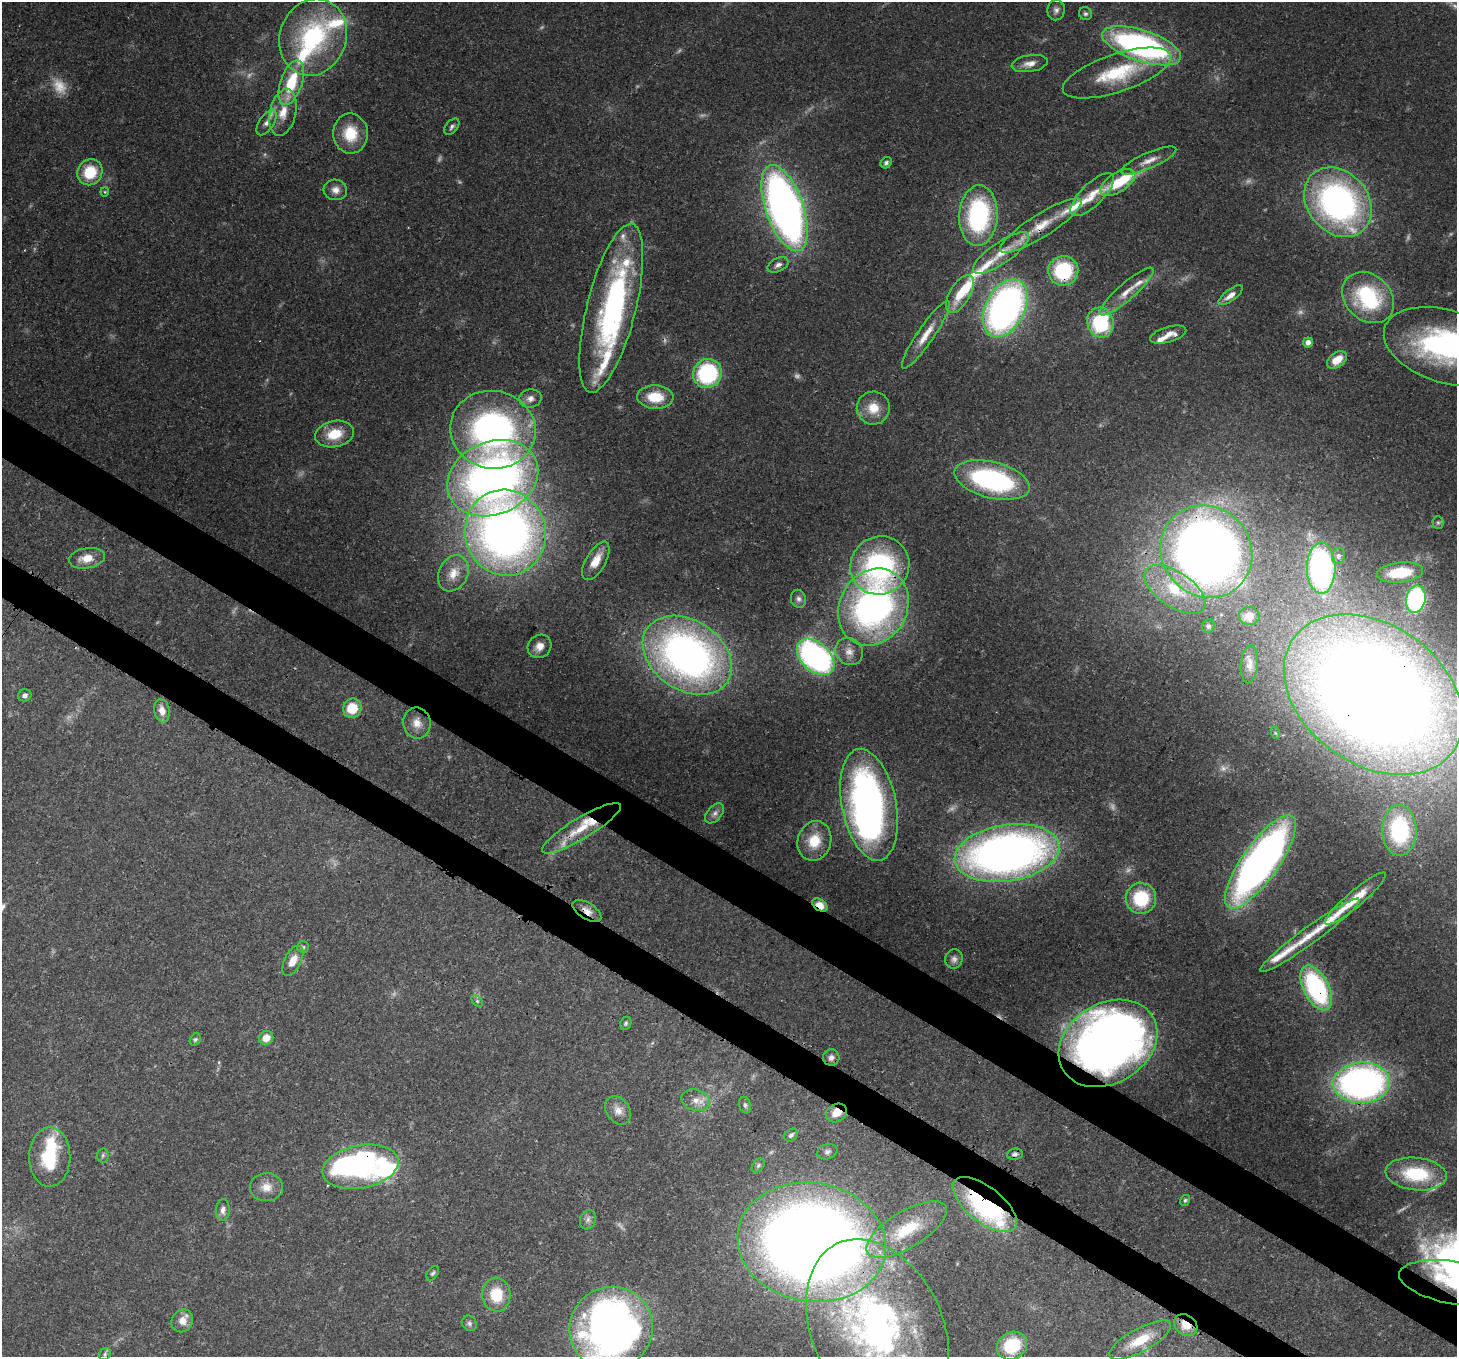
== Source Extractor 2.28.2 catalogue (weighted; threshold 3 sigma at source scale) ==
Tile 6 of 4 x 4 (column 2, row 2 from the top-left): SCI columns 1537-2991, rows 3070-4424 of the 5972 x 6065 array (HDU 1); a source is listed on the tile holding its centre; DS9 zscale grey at full resolution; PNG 1459 x 1359 px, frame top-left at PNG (2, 2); each listed source drawn as its Kron ellipse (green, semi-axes under 4 px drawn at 4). Shown black and unused: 6% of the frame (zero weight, under 3 of 4 exposures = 8% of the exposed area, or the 3 px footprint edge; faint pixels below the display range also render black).
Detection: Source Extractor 2.28.2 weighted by HDU 2 'WHT'; one run over the whole footprint, this tile lists its part. Background 0.0538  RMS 0.0028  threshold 0.0127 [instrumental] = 3 sigma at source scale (4.5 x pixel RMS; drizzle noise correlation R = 1.50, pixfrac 1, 0.0396/0.0396 arcsec/px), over >= 5 px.
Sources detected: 171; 18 too faint to see at this stretch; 10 inside a brighter object's white glare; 2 long thin detections or spike segments (spike, bleed or trail) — neither listed nor drawn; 16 inside a brighter listed object's ellipse — not listed separately; the other 125 listed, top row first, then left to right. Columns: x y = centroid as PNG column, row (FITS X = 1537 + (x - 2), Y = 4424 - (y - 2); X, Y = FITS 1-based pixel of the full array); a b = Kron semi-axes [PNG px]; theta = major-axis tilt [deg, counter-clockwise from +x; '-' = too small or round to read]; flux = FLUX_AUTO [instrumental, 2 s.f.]
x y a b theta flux
1056 10 10 9 - 1.4
1085 14 7 6 - 0.67
313 37 39 33 71 40
1141 46 41 15 -18 81
1030 63 18 8 10 2.5
1117 73 57 19 18 19
291 83 23 11 71 13
283 112 24 13 77 6.1
267 122 14 7 57 1.9
452 127 9 5 47 0.83
350 134 20 17 -88 9.2
1149 161 30 8 23 3.5
886 163 6 5 - 0.71
90 172 13 12 - 9.9
1118 183 20 9 32 9.8
335 190 12 10 -13 2.2
105 192 4 4 - 0.31
1092 195 28 11 44 5.9
1338 202 38 30 -49 94
785 208 45 19 -71 200
978 216 30 19 87 44
1041 226 47 11 32 9.4
1001 253 33 10 34 7.3
778 265 11 6 26 1.3
1063 271 15 14 - 22
1127 292 35 8 41 4.8
960 294 21 10 59 7.5
1231 295 14 6 36 2.2
1368 298 28 22 -44 27
611 308 87 24 76 63
1005 308 31 19 62 140
1100 322 15 13 -74 29
1168 334 19 7 16 2.9
926 335 40 8 56 5.6
1308 342 5 5 - 1.6
1447 347 65 36 -17 65
1337 360 11 7 36 4.3
707 373 15 14 - 31
655 397 18 11 -4 8.5
530 398 11 9 12 1.9
873 408 16 16 - 5.9
493 430 43 39 -12 95
334 434 19 13 12 7.6
493 478 47 36 23 170
992 480 39 18 -14 50
1438 523 6 5 - 0.54
505 533 43 40 -74 200
1206 552 48 44 -47 290
1338 556 8 6 79 0.85
87 558 18 10 9 4.7
596 561 21 10 60 4.5
880 565 30 29 - 53
1321 568 25 14 -90 60
1400 572 23 10 6 9.6
453 573 19 14 64 4.8
1175 589 35 17 -33 16
798 599 9 7 -73 1.1
1416 599 14 9 80 36
873 607 40 34 61 100
1249 616 10 9 - 2.5
1208 626 7 6 - 0.8
540 646 12 11 - 2.7
849 651 14 13 - 3
687 655 48 35 -34 160
816 657 22 14 -43 82
1249 664 19 8 84 2.2
25 695 7 6 - 0.93
1373 695 98 70 -35 670
352 708 10 9 - 8.4
162 711 12 7 -79 2.8
417 723 15 14 - 3.7
1276 733 6 4 -70 0.44
869 805 57 27 -79 120
715 813 12 7 50 1.3
581 828 45 10 31 9.9
1399 830 25 17 -89 25
814 841 20 16 73 7.6
1007 853 53 28 9 200
1260 862 55 18 55 170
1141 898 15 15 - 15
1356 898 39 8 40 7.5
820 905 8 5 -34 3.6
587 911 16 8 -33 2.8
1310 935 61 8 36 8.4
303 947 6 6 - 0.54
954 959 10 8 72 1.3
293 961 16 8 63 3.8
1316 988 24 12 -63 45
477 1001 6 4 -45 0.55
626 1023 7 5 66 0.57
266 1038 7 6 - 3.4
195 1040 6 5 - 0.52
1108 1043 52 40 31 250
831 1058 8 8 - 1.4
1362 1083 28 20 3 130
696 1100 14 10 -15 2.9
745 1105 8 6 -72 0.75
618 1110 15 11 -55 2.8
836 1113 11 9 26 4
791 1135 7 5 42 0.92
827 1152 10 7 17 1.1
1015 1154 8 5 7 0.85
103 1155 7 6 - 0.59
50 1157 30 20 89 18
758 1165 8 5 50 0.72
360 1167 39 21 11 36
1416 1174 30 16 -6 17
266 1187 17 14 1 3.7
1185 1200 6 5 - 0.46
985 1205 38 17 -38 52
223 1210 11 7 87 1.6
588 1220 10 7 69 1.2
907 1229 45 18 31 15
812 1242 74 59 -9 460
433 1273 8 5 56 0.59
1455 1283 57 21 -9 27
496 1295 17 14 -86 9
182 1321 12 10 58 3.1
469 1323 8 7 - 0.88
1186 1325 12 10 -37 4.4
611 1328 42 41 - 190
877 1329 94 65 -64 110
1140 1340 34 11 29 8.8
1012 1346 15 13 30 15
105 1354 6 5 - 0.61
Overlapping masked pixels (flux is a lower limit): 17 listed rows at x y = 785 208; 1041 226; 1063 271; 1206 552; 880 565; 1373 695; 581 828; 1260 862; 820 905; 587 911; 1316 988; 1108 1043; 836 1113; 985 1205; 812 1242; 1455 1283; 1186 1325
Isophote crosses this tile's border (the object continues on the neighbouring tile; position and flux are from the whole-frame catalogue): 4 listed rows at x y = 1447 347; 1455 1283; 611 1328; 877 1329